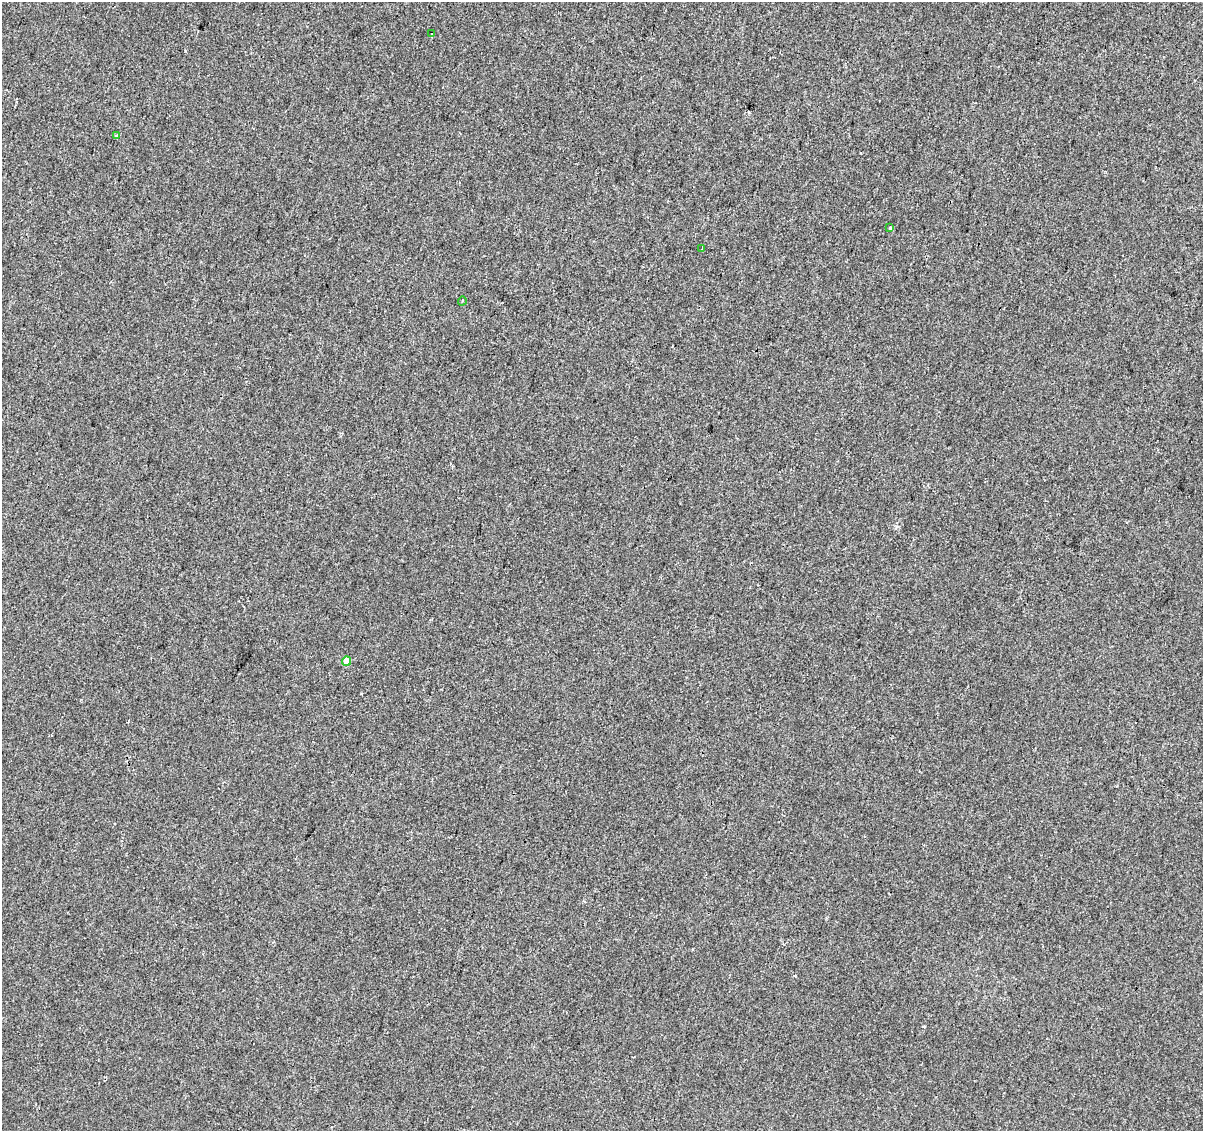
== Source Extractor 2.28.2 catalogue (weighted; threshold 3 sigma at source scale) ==
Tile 10 of 4 x 4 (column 2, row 3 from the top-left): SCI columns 1203-2403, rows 1355-2483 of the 4812 x 5026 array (HDU 1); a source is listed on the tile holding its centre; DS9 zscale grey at full resolution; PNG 1205 x 1133 px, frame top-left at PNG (2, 2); each listed source drawn as its Kron ellipse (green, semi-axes under 4 px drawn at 4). Shown black and unused: <1% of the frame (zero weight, under 2 of 3 exposures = <1% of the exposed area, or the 3 px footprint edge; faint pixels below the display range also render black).
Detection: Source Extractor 2.28.2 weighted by HDU 2 'WHT'; one run over the whole footprint, this tile lists its part. Background 4.25e-04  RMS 0.0042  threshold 0.019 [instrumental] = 3 sigma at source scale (4.5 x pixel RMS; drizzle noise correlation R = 1.50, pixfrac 1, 0.0396/0.0396 arcsec/px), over >= 5 px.
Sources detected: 8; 2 cosmic-ray / hot-pixel residue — neither listed nor drawn; the other 6 listed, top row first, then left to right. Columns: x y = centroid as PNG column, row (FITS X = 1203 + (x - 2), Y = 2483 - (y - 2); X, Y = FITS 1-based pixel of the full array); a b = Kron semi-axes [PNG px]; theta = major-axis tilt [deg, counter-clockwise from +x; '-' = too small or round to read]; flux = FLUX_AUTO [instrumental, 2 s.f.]
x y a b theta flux
432 34 3 2 - 0.38
116 136 3 3 - 0.85
890 228 3 3 - 0.97
702 248 3 2 - 0.66
462 301 5 3 - 0.37
346 661 4 4 - 5.5